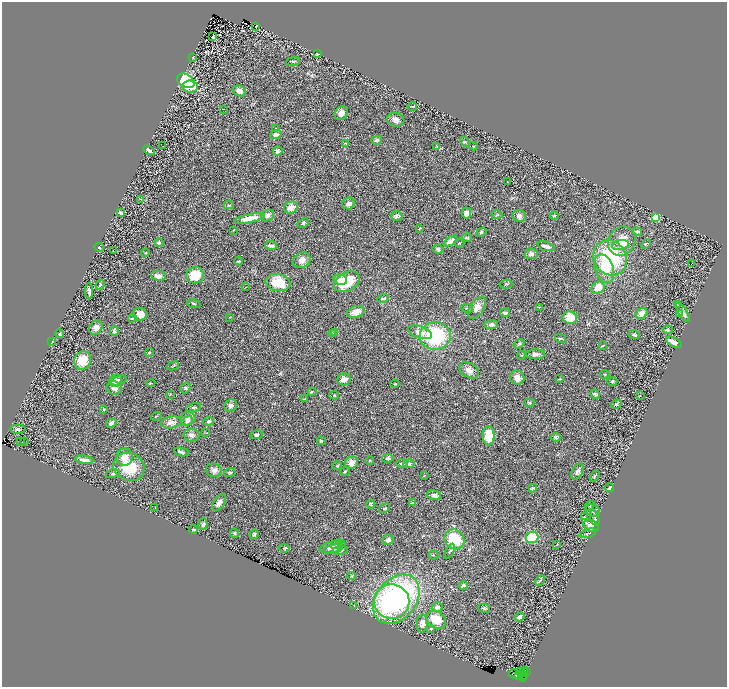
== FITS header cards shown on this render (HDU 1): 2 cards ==
NAXIS1  =                 1450
NAXIS2  =                 1369

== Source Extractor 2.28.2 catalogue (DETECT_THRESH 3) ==
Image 1450 x 1369 px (HDU 1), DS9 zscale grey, zoomed out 1/2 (1 PNG px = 2 x 2 image px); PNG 729 x 689 px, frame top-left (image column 2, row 1369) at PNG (2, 2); each listed source drawn as its Kron ellipse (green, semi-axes under 4 px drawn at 4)
Background 0.494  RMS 0.03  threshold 0.0889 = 3 sigma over >= 5 px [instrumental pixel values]
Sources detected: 234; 26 cannot appear on this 1/2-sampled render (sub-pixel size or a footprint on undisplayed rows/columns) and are neither listed nor drawn; the other 208 listed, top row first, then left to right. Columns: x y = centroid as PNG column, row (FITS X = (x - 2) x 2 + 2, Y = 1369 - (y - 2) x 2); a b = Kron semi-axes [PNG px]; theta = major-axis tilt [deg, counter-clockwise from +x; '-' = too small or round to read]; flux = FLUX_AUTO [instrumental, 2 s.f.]
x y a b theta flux
256 26 2 1 - 1.8
213 37 4 2 - 9.1
317 54 4 2 - 6.8
193 57 3 2 - 3
293 62 7 3 6 8.6
186 81 9 6 -30 370
190 87 7 6 - 65
239 91 7 5 -20 33
412 106 4 2 - 4
223 109 2 1 - 1.4
341 113 7 6 - 31
396 120 8 7 - 31
276 128 4 2 - 3.3
276 135 6 4 16 16
377 140 5 3 - 10
465 142 5 4 - 7.8
346 143 4 2 - 3.9
163 146 2 1 - 5.1
437 146 3 2 - 3.4
473 146 4 2 - 4.7
149 150 6 3 -31 23
278 151 5 4 - 14
508 182 2 1 - 2
141 199 3 2 - 3.1
349 204 6 5 - 24
229 205 5 3 - 5.8
291 208 7 6 - 46
121 213 4 3 - 27
466 213 5 4 - 19
267 215 7 5 37 19
497 215 5 2 - 3.7
397 216 6 5 - 18
519 216 7 6 - 22
554 216 4 4 - 6.2
655 217 3 3 - 380
249 219 16 4 12 64
303 223 6 4 29 10
419 229 4 3 - 4.3
233 230 3 2 - 2.9
481 232 5 3 - 6.7
637 232 5 3 - 8.5
467 238 5 3 - 6.5
450 241 7 4 30 34
622 241 15 13 59 100
159 243 4 4 - 7.2
459 243 5 3 - 5
646 244 5 3 - 5.5
271 245 6 4 -8 15
620 245 9 4 10 29
546 246 9 3 -17 24
99 247 5 3 - 6.4
438 249 6 4 -7 10
113 250 2 1 - 2.1
145 253 4 2 - 4.1
531 254 6 5 - 21
610 258 18 16 -58 450
302 260 9 7 27 36
239 261 4 2 - 5.5
691 264 2 1 - 33
604 269 14 9 -70 120
195 275 9 8 - 150
158 276 7 5 -9 34
340 280 7 5 -11 26
278 282 12 8 -12 150
347 282 13 9 30 190
506 284 6 3 8 6.3
100 285 5 3 - 7.1
246 287 3 1 - 1.7
598 288 7 6 - 57
89 291 7 2 90 17
383 298 5 2 - 6.9
194 304 7 3 -11 7
678 304 2 2 - 3.3
540 307 3 2 - 3.2
467 308 6 3 -7 6.3
477 308 12 7 55 40
356 312 9 5 18 51
505 313 5 4 - 11
683 313 11 4 -57 24
140 314 7 6 - 52
641 314 6 5 - 39
679 314 4 2 - 21
229 317 3 2 - 3.3
132 318 4 3 - 4.9
570 318 7 6 - 120
491 325 7 4 3 19
96 327 7 6 - 28
668 330 5 3 - 8.8
114 331 5 4 - 13
420 332 12 6 -18 52
333 333 3 2 - 1.8
335 333 2 2 - 1.9
60 334 4 3 - 9.3
634 335 6 3 -15 12
435 336 15 14 - 430
561 338 5 3 - 8.4
52 342 4 3 - 7.6
674 342 9 3 -30 56
519 344 6 4 34 8.2
602 346 4 2 - 3.4
149 352 4 2 - 5.2
536 354 9 5 1 20
521 355 4 2 - 3.8
82 360 9 8 - 100
173 366 6 3 25 7.7
469 370 10 7 -31 34
605 374 5 3 - 4.1
517 378 7 7 - 37
344 379 7 6 - 42
560 379 3 2 - 2.4
118 380 8 4 17 18
116 381 6 6 - 29
612 381 5 3 - 7.4
151 383 4 3 - 3.4
395 384 5 2 - 4.5
114 388 7 6 - 28
185 388 6 4 56 9.9
312 392 4 4 - 6.9
170 394 4 2 - 3
595 394 5 4 - 14
334 395 5 3 - 6.6
640 395 2 2 - 6.4
304 399 3 1 - 2.7
530 403 6 4 0 7.8
616 404 5 4 - 9.3
231 405 6 6 - 23
194 407 8 3 10 8.4
104 409 4 3 - 4.2
156 416 5 2 - 4.5
188 419 7 6 - 22
187 421 6 4 30 9.7
209 421 5 4 - 9.7
171 422 10 6 10 30
111 423 5 4 - 16
18 429 7 4 2 14
206 433 3 3 - 2.9
191 435 8 6 -4 21
256 435 6 4 10 12
489 436 10 6 -88 150
556 437 5 4 - 13
20 441 3 1 - 2.4
24 441 2 1 - 3.1
321 441 4 4 - 6.5
181 452 7 3 -10 10
124 457 9 8 - 52
388 458 6 3 8 10
84 460 9 3 -6 33
370 460 4 2 - 3.1
352 463 6 6 - 50
402 464 6 3 0 9.7
409 464 5 4 - 13
337 466 5 3 - 5.1
129 467 16 13 -24 190
214 470 8 6 -16 21
345 471 5 3 - 7
230 472 6 4 7 9.1
577 472 9 5 58 21
113 474 7 3 15 6.6
424 476 4 1 - 2.2
595 476 6 2 57 5.7
533 488 4 4 - 8.3
610 488 4 2 - 17
434 495 7 4 -13 20
219 503 9 5 57 29
412 503 3 2 - 8.4
371 504 4 4 - 8.6
590 506 5 2 - 3.8
155 508 3 2 - 2.7
384 508 6 3 32 6.7
593 511 8 6 -27 16
584 517 3 2 - 2.9
595 518 8 3 -73 9.9
203 524 5 4 - 11
591 526 8 5 -28 51
193 529 4 2 - 8.9
235 533 5 3 - 5.3
588 533 8 2 17 6.5
254 534 5 3 - 11
532 537 6 5 - 230
454 539 10 9 - 190
388 540 6 5 - 23
338 544 8 4 10 14
557 545 3 2 - 2.4
331 547 12 5 11 29
284 548 5 3 - 6.3
333 549 10 4 13 23
340 550 8 4 9 17
450 551 8 3 61 9
433 555 5 2 - 3.7
352 576 4 3 - 4.6
540 580 5 3 - 7
463 585 5 3 - 7
396 599 27 20 50 1200
392 601 18 17 - 590
354 605 3 1 - 2
437 607 5 4 - 18
484 608 6 3 -13 6.8
520 617 4 3 - 21
436 620 11 8 -33 120
422 623 9 5 86 39
431 629 4 3 - 6.1
526 671 4 2 - 130
520 672 4 2 - 410
523 672 5 2 - 180
515 674 6 4 -14 1100
518 675 2 1 - 7.1
524 675 3 2 - 340
522 677 5 2 - 560
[26 sub-pixel or undisplayed-footprint detections neither listed nor drawn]